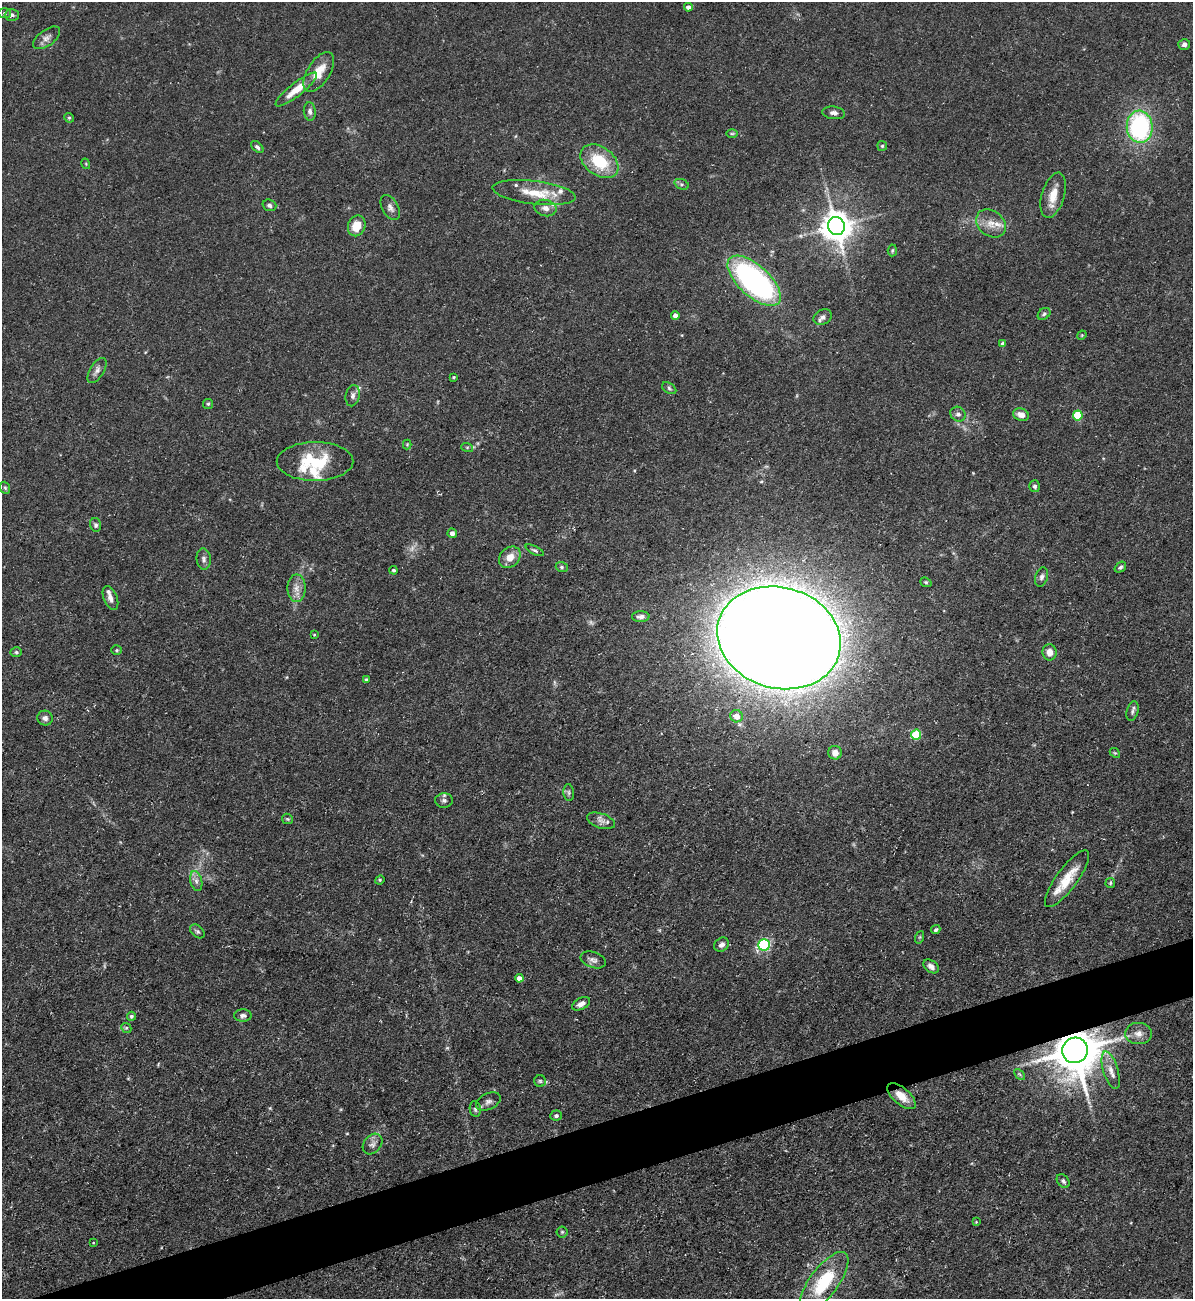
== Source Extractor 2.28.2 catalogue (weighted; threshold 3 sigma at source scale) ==
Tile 7 of 4 x 4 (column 3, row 2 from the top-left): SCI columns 2526-3716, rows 2597-3893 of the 5172 x 5191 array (HDU 1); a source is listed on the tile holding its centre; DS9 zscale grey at full resolution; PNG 1195 x 1301 px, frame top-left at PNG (2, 2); each listed source drawn as its Kron ellipse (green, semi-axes under 4 px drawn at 4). Shown black and unused: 4% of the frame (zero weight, under 3 of 5 exposures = <1% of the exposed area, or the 3 px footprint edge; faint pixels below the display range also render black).
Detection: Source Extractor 2.28.2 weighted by HDU 2 'WHT'; one run over the whole footprint, this tile lists its part. Background 0.0757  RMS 0.0041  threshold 0.0185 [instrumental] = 3 sigma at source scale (4.5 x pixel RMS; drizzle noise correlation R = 1.50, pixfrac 1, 0.05/0.05 arcsec/px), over >= 5 px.
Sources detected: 118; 5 too faint to see at this stretch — neither listed nor drawn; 8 inside a brighter listed object's ellipse — not listed separately; the other 105 listed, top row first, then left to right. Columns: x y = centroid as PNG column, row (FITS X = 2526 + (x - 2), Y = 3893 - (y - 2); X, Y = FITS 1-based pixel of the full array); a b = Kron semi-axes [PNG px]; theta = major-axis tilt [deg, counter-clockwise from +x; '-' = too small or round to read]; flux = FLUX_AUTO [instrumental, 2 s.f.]
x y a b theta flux
688 7 4 4 - 1.7
5 13 6 5 - 0.68
12 15 7 6 - 1.2
47 38 16 8 36 2.4
1184 44 6 5 - 1.4
319 72 22 11 58 7.7
296 89 26 6 38 7.1
310 111 9 6 -84 1.5
834 113 11 6 -7 1.6
69 118 5 4 - 0.58
1140 127 16 13 -87 55
732 134 6 4 0 0.55
882 146 5 5 - 0.54
257 147 7 4 -41 0.96
599 161 21 14 -36 18
86 164 5 3 - 0.39
682 184 7 5 -19 0.91
534 193 42 11 -7 12
1053 195 23 11 73 6.7
269 205 7 5 -18 1.1
390 208 14 8 -61 2.1
546 208 11 8 -13 2.4
991 224 16 12 -37 5
357 226 10 8 68 7.2
836 226 9 8 - 710
892 250 6 4 86 0.61
754 281 33 15 -42 100
1044 314 7 5 38 0.83
675 315 4 4 - 2.4
823 317 9 7 27 1.8
1082 335 5 3 - 0.38
1003 344 4 4 - 1.5
97 371 14 7 58 1.9
454 377 4 3 - 0.49
669 388 8 5 -33 0.82
353 396 11 7 78 1.8
208 404 5 5 - 0.62
958 414 8 7 - 1.6
1021 415 8 6 -22 3
1078 415 5 5 - 18
407 444 5 4 - 0.43
467 447 6 4 -18 0.49
315 461 38 19 0 22
1035 486 6 5 - 1.2
5 488 6 4 -67 0.63
95 525 7 5 -74 1
452 533 5 4 - 1.8
535 550 10 4 -27 0.84
510 557 12 9 45 4.5
204 559 10 7 -83 1.5
562 567 6 5 - 0.77
1120 567 6 4 39 0.85
394 570 4 3 - 0.57
1042 577 10 6 73 1.3
926 582 6 4 -21 0.58
296 588 14 9 -90 3.4
110 598 12 6 -68 2.3
641 617 9 5 2 1.5
314 635 3 3 - 0.39
779 638 62 50 -16 2600
117 650 5 4 - 0.56
16 652 6 5 - 0.66
1050 652 8 7 - 3.2
366 680 4 3 - 0.62
1132 711 10 5 75 1.3
737 716 6 6 - 4
45 718 8 7 - 1.7
916 735 5 5 - 18
835 753 7 6 - 3.5
1115 753 6 4 -41 0.49
569 793 8 5 -84 0.99
444 800 9 7 -2 1.3
287 819 6 5 - 0.6
601 821 14 7 -19 2.3
1067 879 34 10 53 10
380 880 5 4 - 0.54
196 881 10 6 -76 1.7
1110 883 5 4 - 0.55
936 930 5 4 - 0.78
197 931 8 5 -38 0.89
920 937 6 4 71 0.51
721 945 8 6 41 1.5
764 945 6 5 - 52
593 960 13 7 -19 1.9
931 966 8 6 -36 1.7
519 978 4 4 - 2.5
581 1004 10 5 26 2.2
243 1015 8 6 0 1.6
131 1016 4 4 - 0.92
126 1028 5 4 - 0.62
1138 1034 13 10 -3 3.4
1075 1050 13 12 - 1600
1111 1070 19 7 -73 3.8
1020 1074 6 4 -46 0.6
540 1081 6 6 - 0.79
901 1096 17 8 -40 5.9
488 1102 13 8 27 2
475 1109 8 5 -80 0.99
556 1116 6 5 - 1.1
372 1144 11 8 50 2.2
1063 1181 7 5 -51 0.91
976 1222 3 2 - 0.3
562 1232 5 5 - 0.67
93 1243 4 2 - 0.31
824 1282 36 14 53 24
Overlapping masked pixels (flux is a lower limit): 3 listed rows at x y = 779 638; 1075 1050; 901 1096